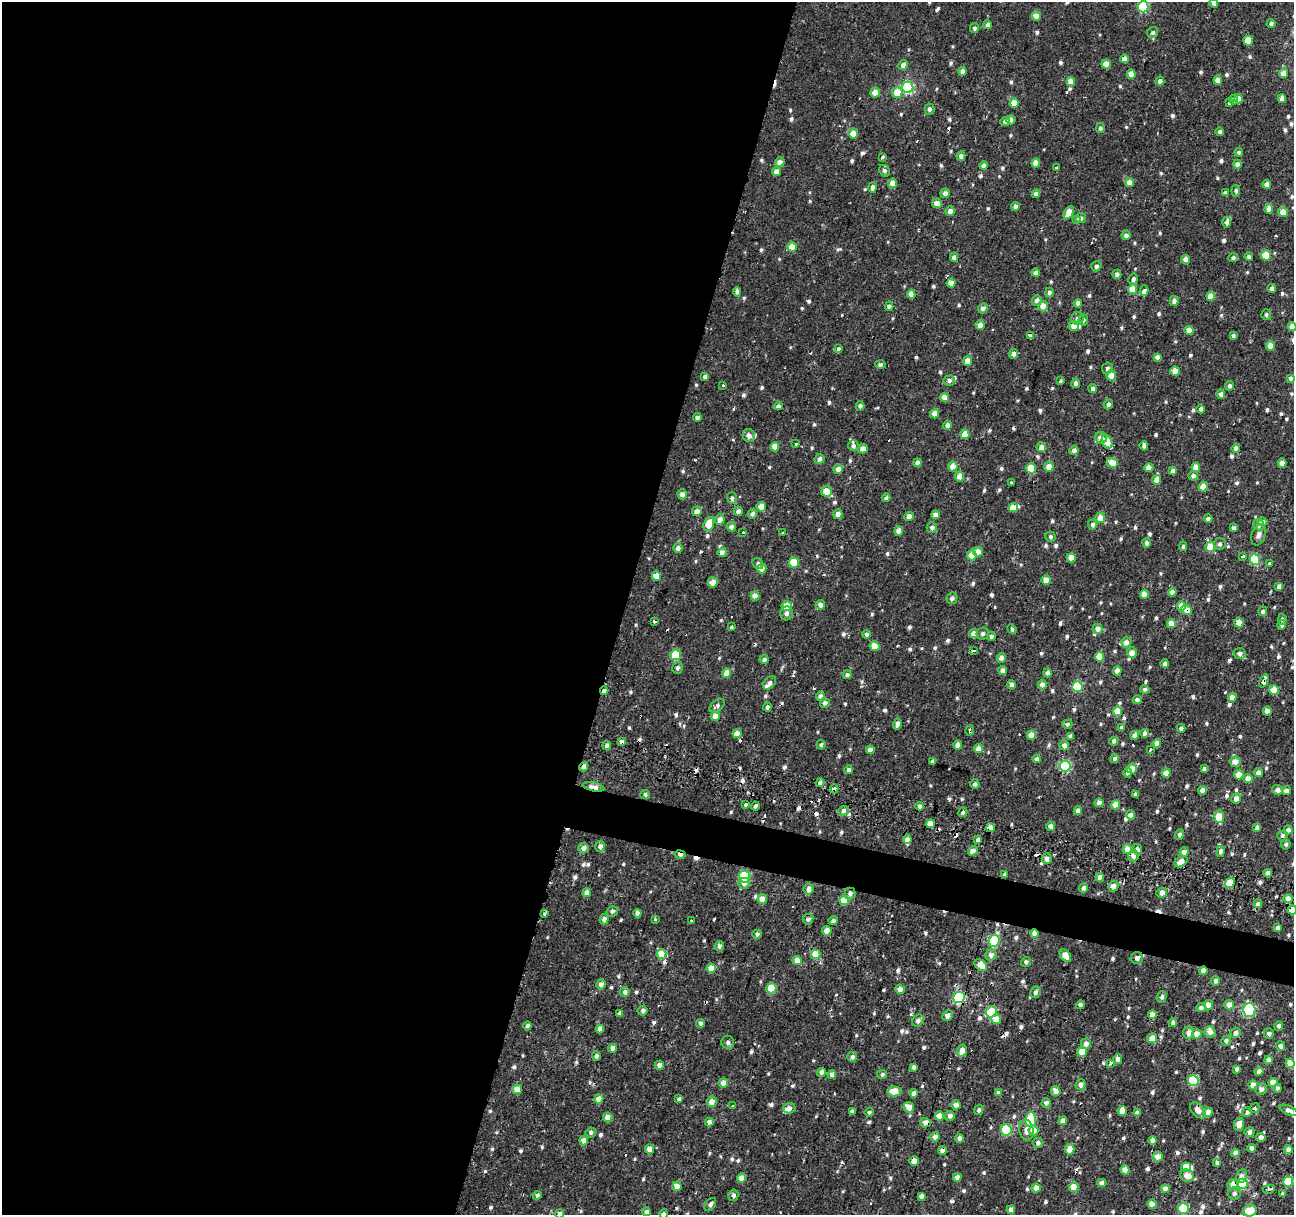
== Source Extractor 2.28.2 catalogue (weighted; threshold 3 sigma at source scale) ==
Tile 5 of 4 x 4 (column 1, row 2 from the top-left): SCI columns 4-1295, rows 2708-3920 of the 5190 x 5408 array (HDU 1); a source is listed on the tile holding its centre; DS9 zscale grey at full resolution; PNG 1296 x 1217 px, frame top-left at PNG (2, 2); each listed source drawn as its Kron ellipse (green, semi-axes under 4 px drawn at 4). Shown black and unused: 50% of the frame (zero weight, under 2 of 3 exposures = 3% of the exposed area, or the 3 px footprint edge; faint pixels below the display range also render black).
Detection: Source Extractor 2.28.2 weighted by HDU 2 'WHT'; one run over the whole footprint, this tile lists its part. Background 9.43e-04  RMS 0.0022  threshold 0.00981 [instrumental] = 3 sigma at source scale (4.5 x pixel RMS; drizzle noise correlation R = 1.50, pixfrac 1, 0.0396/0.0396 arcsec/px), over >= 5 px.
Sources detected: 874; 50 cosmic-ray / hot-pixel residue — neither listed nor drawn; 17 inside a brighter listed object's ellipse — not listed separately; of the other 807, all 500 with FLUX_AUTO >= 0.556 (the completeness limit of this list) listed and drawn (307 fainter detections not listed), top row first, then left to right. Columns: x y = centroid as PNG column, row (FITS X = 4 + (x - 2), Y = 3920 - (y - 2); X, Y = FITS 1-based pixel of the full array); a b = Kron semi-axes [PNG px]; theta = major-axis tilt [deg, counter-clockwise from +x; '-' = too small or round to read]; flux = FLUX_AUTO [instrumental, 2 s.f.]
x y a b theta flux
1214 3 4 4 - 1.1
1143 7 5 5 - 16
1036 16 4 4 - 2.1
1271 24 4 4 - 0.58
987 25 4 4 - 1
974 28 5 4 - 0.67
1153 33 6 5 - 0.59
1248 41 5 4 - 4.5
1124 59 4 4 - 1.9
1106 64 5 4 - 2.7
903 65 5 4 - 1.1
963 71 4 4 - 1.5
1284 73 5 4 - 2.2
1131 74 5 4 - 2.1
1218 80 4 4 - 1.9
1160 81 4 4 - 0.91
1071 82 4 4 - 2.4
908 87 6 5 - 28
875 92 5 5 - 2.3
897 92 5 5 - 3.7
1238 99 4 4 - 1.8
1282 99 4 4 - 1.5
1234 100 5 4 - 1
1014 103 5 4 - 2.8
1229 103 3 3 - 2.1
930 109 5 5 - 0.82
1011 120 5 4 - 0.89
1005 121 5 4 - 0.86
1100 128 5 4 - 0.56
1220 131 4 4 - 0.62
853 133 5 5 - 2.4
1239 152 4 4 - 0.6
961 156 5 4 - 0.98
882 157 3 3 - 0.63
780 162 5 4 - 1.9
1036 163 4 4 - 2.3
1237 164 4 4 - 1.1
984 166 4 4 - 0.96
1057 168 3 3 - 5.5
884 171 6 5 - 0.66
776 172 4 4 - 1.9
893 183 4 4 - 2.6
1130 183 4 4 - 2.4
1267 184 4 4 - 1.2
873 187 5 4 - 0.98
1236 191 5 4 - 0.6
945 193 5 4 - 1.4
1225 193 4 4 - 0.81
1036 194 4 4 - 1.1
937 203 5 5 - 1.8
1015 206 4 4 - 0.85
1269 209 5 4 - 2
950 211 5 4 - 1.6
1283 212 5 5 - 2.5
1069 213 7 4 60 3.3
1081 218 5 5 - 0.68
1076 219 3 3 - 1.4
1227 222 5 4 - 0.72
1126 235 5 4 - 0.97
792 247 5 4 - 3.3
1266 255 5 5 - 5.4
954 257 4 4 - 1.1
1249 257 4 4 - 0.86
1233 258 5 4 - 0.68
1186 260 4 4 - 2.4
1096 266 5 5 - 0.64
1036 273 4 4 - 1.2
1117 274 4 4 - 0.79
1133 279 5 5 - 0.78
951 283 4 4 - 2
1272 288 4 4 - 0.83
1133 289 5 4 - 4.2
1144 291 5 3 - 4.6
737 292 5 4 - 0.89
1049 292 5 4 - 0.86
911 294 4 4 - 2
1211 296 5 4 - 3.2
1037 300 5 4 - 1.1
1174 301 5 4 - 1.1
1078 303 4 4 - 1.3
889 306 4 4 - 0.84
1043 306 5 5 - 2.2
983 308 5 4 - 0.91
1266 315 5 5 - 0.64
1077 318 6 6 - 0.86
1083 320 5 4 - 0.58
980 325 5 4 - 1.7
1074 326 5 5 - 2.5
1292 327 4 4 - 2.3
1189 330 4 4 - 2.6
1030 335 3 3 - 3.8
1233 335 4 4 - 0.61
1271 346 5 4 - 2.7
838 349 3 3 - 1.6
1013 354 5 4 - 1.3
1157 357 4 4 - 0.88
967 361 5 4 - 2.4
881 365 5 4 - 0.6
1107 368 6 5 - 0.77
1175 371 4 4 - 2.9
705 376 4 4 - 0.78
1111 376 5 5 - 2.9
1290 378 4 4 - 0.65
949 381 6 5 - 0.84
1061 381 3 3 - 1.2
1076 383 4 4 - 0.89
722 385 3 3 - 0.82
1230 386 4 4 - 0.75
1093 388 4 4 - 0.89
1221 394 4 4 - 1.2
944 397 4 4 - 2.4
1108 404 5 4 - 0.77
778 406 4 4 - 0.66
860 406 4 4 - 0.83
1201 409 4 4 - 0.6
934 414 5 4 - 2.1
697 417 4 4 - 0.95
947 425 4 4 - 1.1
965 434 4 4 - 3
749 436 7 6 - 1.1
1101 438 6 5 - 1.8
1107 442 7 5 -70 2.7
796 444 3 3 - 0.72
853 445 5 5 - 0.84
1144 446 5 4 - 0.89
775 447 4 4 - 2.9
1041 447 5 5 - 1.5
1236 448 4 4 - 1
863 449 5 4 - 1.6
1074 450 5 4 - 1.3
820 459 5 5 - 0.89
917 463 4 4 - 1.2
1112 463 5 5 - 4
1282 463 4 4 - 1.9
953 466 5 4 - 2.5
1049 467 5 4 - 2.9
1196 467 4 4 - 2.1
1031 468 5 5 - 6.4
1149 468 4 4 - 2.5
838 469 5 4 - 1.4
1173 471 4 4 - 0.98
960 476 5 4 - 2.5
1193 476 5 4 - 1
1157 480 5 4 - 2.6
1011 483 3 3 - 1.3
1203 487 4 4 - 2.9
826 491 5 5 - 3.9
682 494 5 4 - 1.1
732 498 6 5 - 0.72
886 498 4 4 - 0.65
761 507 4 4 - 2.4
1013 507 5 4 - 3
697 511 5 4 - 1.6
738 511 5 4 - 1
752 514 5 4 - 0.72
838 514 5 4 - 1.3
935 515 4 4 - 1.3
909 516 4 4 - 1.5
1100 518 5 5 - 2.8
1208 519 4 4 - 0.98
720 520 5 5 - 1.9
1262 522 5 4 - 1.3
709 524 7 5 69 5.1
1093 524 5 4 - 0.67
1258 525 5 5 - 1.1
731 527 5 4 - 0.86
932 527 5 5 - 0.8
1233 528 4 4 - 0.87
899 531 4 4 - 2.4
743 532 3 2 - 0.62
783 533 3 3 - 0.79
1258 535 11 7 73 1
1050 537 5 5 - 0.62
1147 543 4 4 - 0.8
1220 544 6 5 - 0.71
1183 546 5 4 - 0.63
1210 547 5 5 - 3.4
678 548 4 4 - 1.2
722 552 5 4 - 1.5
978 552 5 4 - 2.7
972 555 5 4 - 3.1
1242 556 3 3 - 1.8
1071 558 4 4 - 2.9
1255 559 5 5 - 15
794 563 5 5 - 10
1270 563 4 3 - 2.6
758 564 6 5 - 0.7
762 569 4 4 - 1.8
656 576 5 4 - 3.4
1046 580 4 4 - 2.2
713 582 5 5 - 2.3
1279 586 4 4 - 1.2
1172 592 4 4 - 1.4
1144 594 4 4 - 2.4
755 596 4 4 - 2
952 598 6 5 - 0.87
820 605 5 5 - 1.2
787 606 5 5 - 3.3
1181 606 5 4 - 2.6
1187 610 5 5 - 1.8
1263 611 4 4 - 0.88
787 613 7 6 - 0.75
1282 619 5 4 - 0.62
654 622 3 3 - 1.3
1239 623 5 4 - 3.2
1171 624 4 4 - 3.1
1282 625 5 4 - 0.62
732 627 3 3 - 0.87
1012 629 5 4 - 0.58
1098 629 5 5 - 1.8
974 633 4 4 - 2.2
866 634 4 4 - 0.8
983 634 6 6 - 0.72
991 636 4 4 - 0.75
1126 642 5 5 - 1.4
874 646 5 4 - 3.9
973 650 4 3 - 1.5
1132 653 5 5 - 1.8
1240 654 6 5 - 0.92
676 655 5 5 - 12
1100 657 5 4 - 3.8
1001 658 5 4 - 1.1
764 659 4 4 - 0.81
1165 664 4 4 - 0.77
677 668 6 5 - 0.56
1003 670 4 4 - 1.4
1117 671 4 4 - 1.9
727 673 4 4 - 3
1047 673 4 4 - 1
847 675 4 4 - 0.89
1264 681 7 4 68 4.3
769 683 8 5 46 1.2
1011 685 4 4 - 1.1
1042 685 5 4 - 1.4
1077 687 5 5 - 14
1145 689 5 4 - 0.64
1274 690 5 5 - 6.2
604 691 4 4 - 1.1
820 696 5 4 - 1.2
1232 697 4 4 - 1.8
1137 700 4 4 - 0.9
825 703 5 5 - 0.83
717 706 9 5 38 0.77
767 707 4 4 - 0.83
1117 711 5 4 - 3.3
1267 711 4 4 - 2.6
715 716 5 4 - 2.1
897 724 6 4 74 1.2
1067 724 5 4 - 0.56
1121 727 4 4 - 0.58
1181 728 4 4 - 0.63
970 731 5 3 - 0.59
1145 733 4 4 - 1.1
737 734 4 4 - 3.3
1031 735 4 4 - 2.3
1135 735 4 4 - 1.2
1070 736 4 3 - 0.72
1114 741 4 4 - 1.1
622 742 4 3 - 1.4
1157 743 4 4 - 1.4
607 745 4 4 - 0.83
821 745 4 4 - 0.62
958 745 4 4 - 1.8
1064 745 5 4 - 1.1
978 749 5 4 - 2
870 750 4 4 - 1.7
1150 750 3 3 - 1.1
1115 758 4 4 - 0.7
1037 759 4 4 - 0.93
933 761 4 3 - 0.8
1235 762 5 5 - 2.2
1065 766 5 5 - 21
584 767 5 3 - 1.5
1132 768 5 5 - 2.2
1204 769 4 3 - 0.66
848 770 4 4 - 0.75
1128 773 5 4 - 0.86
1166 773 4 4 - 2.4
1258 773 4 4 - 1.5
1239 775 5 5 - 2.5
1248 778 4 4 - 2
820 783 4 4 - 0.9
975 784 4 4 - 0.72
593 787 11 4 -11 3.6
834 789 4 4 - 1
1202 790 4 4 - 1.6
1278 790 5 5 - 1.1
1286 791 4 4 - 1.7
645 794 4 4 - 0.58
1135 794 4 3 - 0.67
1236 798 5 5 - 1.9
1099 803 4 4 - 2.1
746 804 3 3 - 6.5
1115 805 4 4 - 2.7
755 806 4 3 - 1.9
920 806 4 4 - 0.93
843 811 5 5 - 1.1
1078 811 4 4 - 1.4
963 812 5 4 - 0.62
1130 815 5 4 - 1.4
1219 817 6 4 -86 6
931 824 4 4 - 2.4
1051 826 4 4 - 1.1
1257 827 4 4 - 0.89
990 828 4 4 - 2.6
1288 830 4 4 - 0.99
1179 834 5 4 - 0.62
1282 835 5 5 - 0.68
907 839 5 4 - 1.3
978 839 3 3 - 0.93
1286 844 5 5 - 0.59
600 846 6 5 - 0.85
584 848 5 5 - 1.3
1127 849 5 4 - 2.6
1137 849 5 4 - 0.83
973 851 5 4 - 1.8
1220 851 5 4 - 0.79
1184 852 4 4 - 2
680 854 5 3 - 1.1
1133 856 5 5 - 1.4
1047 858 5 5 - 1.3
1181 862 7 5 34 2.1
1268 873 4 4 - 1.7
1005 874 4 4 - 0.69
745 877 6 5 - 16
1100 877 4 4 - 1.9
744 883 6 5 - 1.1
1230 883 5 4 - 5.7
1113 886 5 5 - 1.5
1084 888 4 4 - 1.3
809 889 5 5 - 1.4
587 893 4 4 - 1.4
1162 893 5 5 - 1.2
850 894 6 5 - 0.9
762 899 5 4 - 2.7
1288 899 4 4 - 1.7
844 900 5 5 - 3.8
1258 904 4 4 - 1.4
1292 910 4 4 - 2.6
612 911 6 5 - 0.77
637 913 4 4 - 0.89
544 914 4 3 - 0.97
604 919 5 4 - 1.3
808 919 5 5 - 0.63
655 920 3 3 - 1.5
692 921 3 3 - 0.68
833 921 4 4 - 0.77
1277 928 4 4 - 1
827 931 4 4 - 2.7
1034 933 4 4 - 2
757 934 4 4 - 0.63
994 941 6 5 - 22
719 946 5 4 - 0.88
661 954 5 5 - 4.2
816 954 5 4 - 4
991 955 5 5 - 1.2
1065 956 7 4 -52 3.3
1137 958 6 6 - 1.1
797 960 4 4 - 2.5
1026 962 5 4 - 0.67
981 965 7 5 -39 3.1
711 968 4 4 - 2.4
1203 970 4 4 - 1.6
1216 981 5 4 - 1.1
601 984 5 4 - 1.3
771 988 5 5 - 8.4
900 989 4 4 - 2.2
625 992 5 5 - 0.89
1035 992 6 5 - 0.81
959 997 6 5 - 28
1162 997 6 5 - 0.59
1080 1005 4 4 - 0.74
1208 1005 5 4 - 2
1229 1005 4 4 - 2.1
1201 1008 5 4 - 0.83
1249 1010 7 6 - 28
643 1011 5 4 - 0.7
991 1012 6 5 - 12
620 1013 4 3 - 0.63
947 1015 5 5 - 1.3
1152 1015 4 4 - 2
996 1019 5 5 - 2.9
918 1021 6 5 - 0.83
1173 1022 4 4 - 1.1
700 1023 4 4 - 0.78
527 1026 4 4 - 0.86
1279 1026 5 4 - 0.77
600 1029 4 4 - 1.4
1210 1032 6 5 - 1.5
1188 1033 6 5 - 1.1
1235 1033 5 5 - 1.1
1269 1033 5 5 - 0.9
1197 1034 4 4 - 2.8
1152 1038 5 4 - 2.9
1226 1041 5 5 - 0.75
728 1042 7 6 - 0.74
1086 1044 5 5 - 1.3
1280 1046 5 4 - 0.95
613 1048 4 4 - 1.7
962 1050 6 4 78 2
1082 1052 5 4 - 5.1
596 1056 5 4 - 0.67
852 1057 5 5 - 0.77
1118 1059 5 4 - 1.3
1269 1060 4 4 - 1.4
1110 1063 3 3 - 1.3
1290 1063 5 4 - 3.7
659 1065 4 4 - 1.2
913 1067 4 4 - 0.74
1237 1069 4 3 - 0.8
1259 1071 4 4 - 1.2
821 1072 4 4 - 1.2
832 1075 4 4 - 1.1
882 1075 5 4 - 0.57
1193 1080 5 5 - 16
1273 1082 4 4 - 3.2
723 1083 5 5 - 1.8
1081 1085 5 5 - 1.2
1253 1085 4 4 - 2.4
1277 1088 4 4 - 0.62
517 1089 5 5 - 2.5
1261 1089 6 5 - 0.98
894 1091 7 5 -3 3.6
1056 1091 5 4 - 2
914 1093 4 4 - 1.3
998 1093 4 4 - 0.85
599 1099 4 4 - 2.4
679 1099 4 4 - 0.7
712 1102 5 5 - 2.2
1046 1103 5 4 - 0.98
956 1105 5 4 - 1.2
733 1106 3 3 - 0.57
909 1107 5 5 - 2.5
789 1108 6 5 - 1
1254 1108 5 4 - 0.74
979 1110 5 4 - 0.7
1198 1110 9 6 -48 1.7
1288 1110 9 4 -23 1.4
852 1111 4 4 - 0.85
1122 1111 5 4 - 2.7
869 1112 4 4 - 0.58
1208 1112 4 4 - 1.6
1247 1112 5 4 - 0.7
1137 1113 4 4 - 1.3
939 1116 4 4 - 2.6
950 1116 5 4 - 1.1
608 1117 5 4 - 2.1
1031 1120 7 5 83 13
1063 1121 4 4 - 1.6
709 1122 4 4 - 1.2
926 1123 5 5 - 2.1
1239 1124 7 4 70 3.5
1006 1130 5 5 - 16
1026 1130 10 7 -81 1.4
1034 1130 5 5 - 2.7
591 1132 5 5 - 0.67
1249 1132 5 5 - 0.93
935 1137 5 4 - 1.5
960 1138 4 4 - 1.2
1261 1138 4 4 - 1.5
1153 1140 4 4 - 1.5
584 1141 5 4 - 2.2
1038 1143 5 5 - 0.93
1252 1148 4 4 - 1.4
649 1149 4 4 - 2.6
1070 1149 5 4 - 2.6
1288 1149 4 4 - 1.3
942 1151 4 4 - 1.7
1235 1153 4 4 - 1
1158 1156 5 5 - 2
914 1161 4 4 - 2.6
1217 1163 4 4 - 0.78
1186 1167 5 5 - 3.2
1125 1170 4 4 - 2.3
1187 1176 7 6 - 2
1242 1176 7 5 81 1.1
957 1177 4 4 - 1.4
741 1178 4 4 - 2.7
1288 1182 5 5 - 8.6
1102 1183 4 4 - 1.4
1242 1184 5 5 - 16
1233 1185 6 5 - 1.7
677 1186 4 4 - 2.4
1074 1187 5 4 - 4.5
1036 1188 4 4 - 1.5
1165 1189 4 4 - 1.5
1269 1189 6 4 11 0.85
1234 1193 6 6 - 0.72
1283 1194 4 3 - 0.61
537 1195 4 4 - 0.59
733 1195 6 5 - 0.71
921 1196 4 4 - 0.92
710 1204 7 5 51 0.81
1152 1204 4 4 - 2.7
1184 1208 5 5 - 14
1011 1210 4 4 - 1.9
1250 1211 7 5 20 6.1
647 1212 4 4 - 0.97
560 1214 4 4 - 0.85
663 1214 4 4 - 0.57
Overlapping masked pixels (flux is a lower limit): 27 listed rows (the first 20) at x y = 1124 59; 1283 212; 787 606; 1187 610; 1239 623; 1264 681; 604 691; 1137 700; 970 731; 622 742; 584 767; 593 787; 834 789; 990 828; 680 854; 1047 858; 850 894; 1292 910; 1034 933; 1203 970
Isophote crosses this tile's border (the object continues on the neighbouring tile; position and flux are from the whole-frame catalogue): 9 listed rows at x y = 1214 3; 1283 212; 1292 327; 1292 910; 1288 1110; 1288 1182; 1250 1211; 560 1214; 663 1214